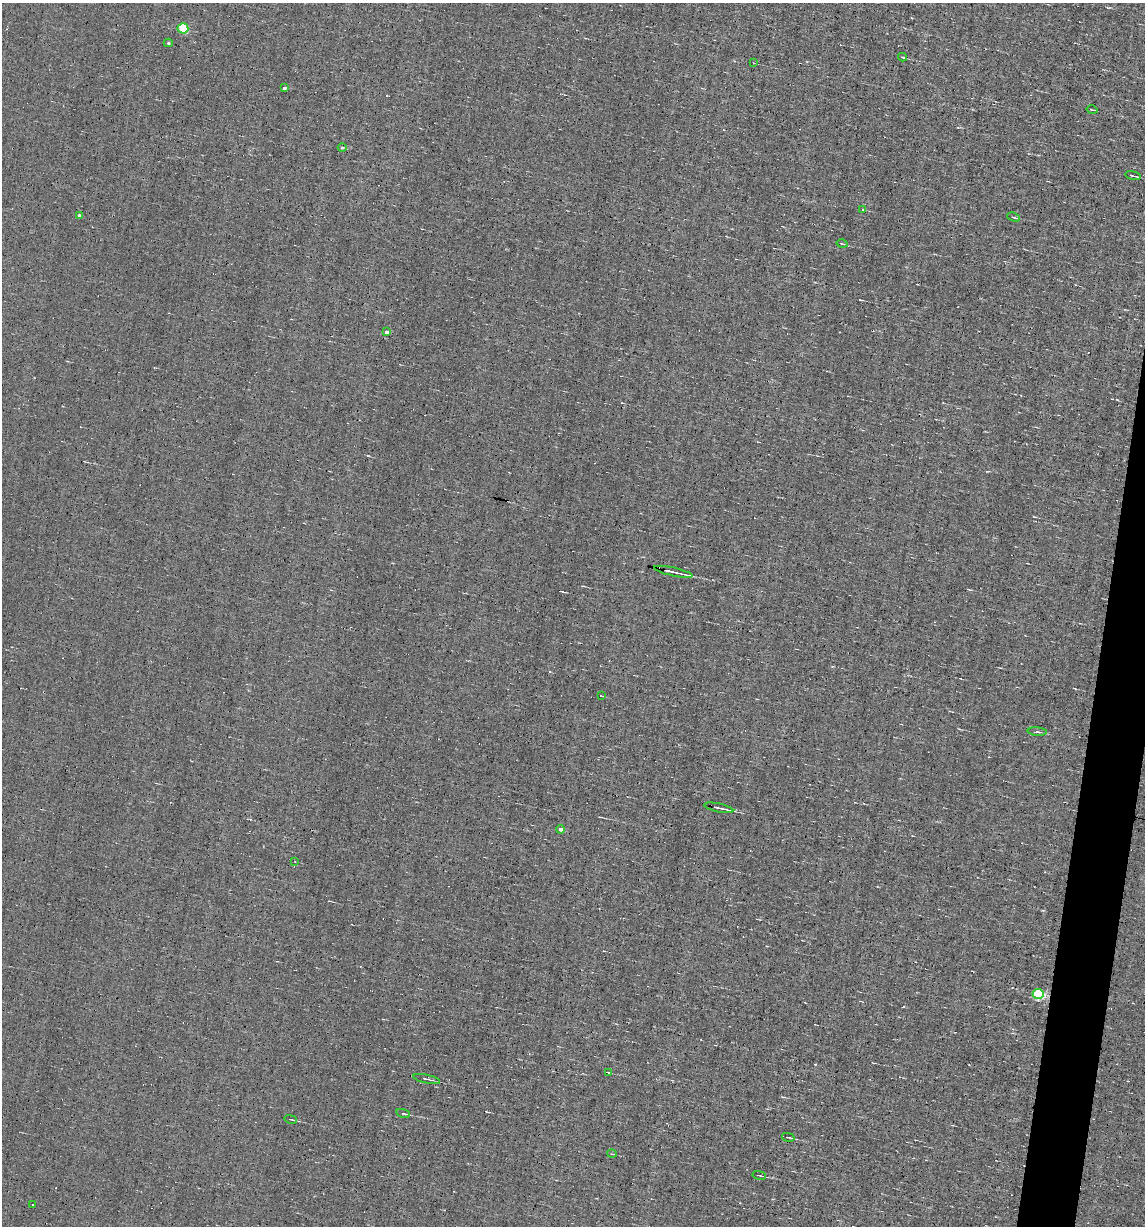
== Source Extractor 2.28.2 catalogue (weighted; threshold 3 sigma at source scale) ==
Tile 10 of 4 x 4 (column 2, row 3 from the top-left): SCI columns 1259-2401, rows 1225-2448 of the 4919 x 4895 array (HDU 1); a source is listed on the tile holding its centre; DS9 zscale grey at full resolution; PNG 1147 x 1228 px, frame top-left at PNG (2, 3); each listed source drawn as its Kron ellipse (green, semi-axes under 4 px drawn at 4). Shown black and unused: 3% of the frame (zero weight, under 5 of 9 exposures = <1% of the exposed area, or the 3 px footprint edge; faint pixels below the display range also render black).
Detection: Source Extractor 2.28.2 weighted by HDU 2 'WHT'; one run over the whole footprint, this tile lists its part. Background 0.0012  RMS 0.038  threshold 0.157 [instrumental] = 3 sigma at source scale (4.09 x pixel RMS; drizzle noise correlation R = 1.36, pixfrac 0.8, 0.05/0.05 arcsec/px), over >= 5 px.
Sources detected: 32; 4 cosmic-ray / hot-pixel residue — neither listed nor drawn; the other 28 listed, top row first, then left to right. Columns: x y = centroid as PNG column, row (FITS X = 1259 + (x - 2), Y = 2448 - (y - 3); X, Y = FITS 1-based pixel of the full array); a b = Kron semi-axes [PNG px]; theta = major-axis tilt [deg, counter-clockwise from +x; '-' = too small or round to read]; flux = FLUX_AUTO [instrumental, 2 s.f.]
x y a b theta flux
183 28 5 5 - 190
168 43 4 4 - 6.1
902 57 4 2 - 5.1
754 63 4 3 - 2.4
284 88 4 3 - 8.7
1092 110 5 2 - 3.1
342 148 4 3 - 3
1133 176 8 2 -13 5.3
862 209 3 3 - 8.7
79 216 4 3 - 11
1014 217 6 3 -22 4.4
842 244 5 2 - 2.5
387 332 4 3 - 11
673 572 20 2 -13 23
601 696 3 2 - 3.3
1037 732 9 3 -4 6
719 808 15 3 -12 12
561 829 4 3 - 13
295 861 3 2 - 2.1
1038 994 5 5 - 330
608 1072 3 2 - 2.4
427 1079 14 2 -12 7.6
403 1113 7 3 -15 5.4
291 1119 6 2 -12 4.7
788 1137 6 2 -12 4.4
612 1154 5 3 - 3
759 1175 7 2 -11 4.9
33 1204 2 2 - 2.5